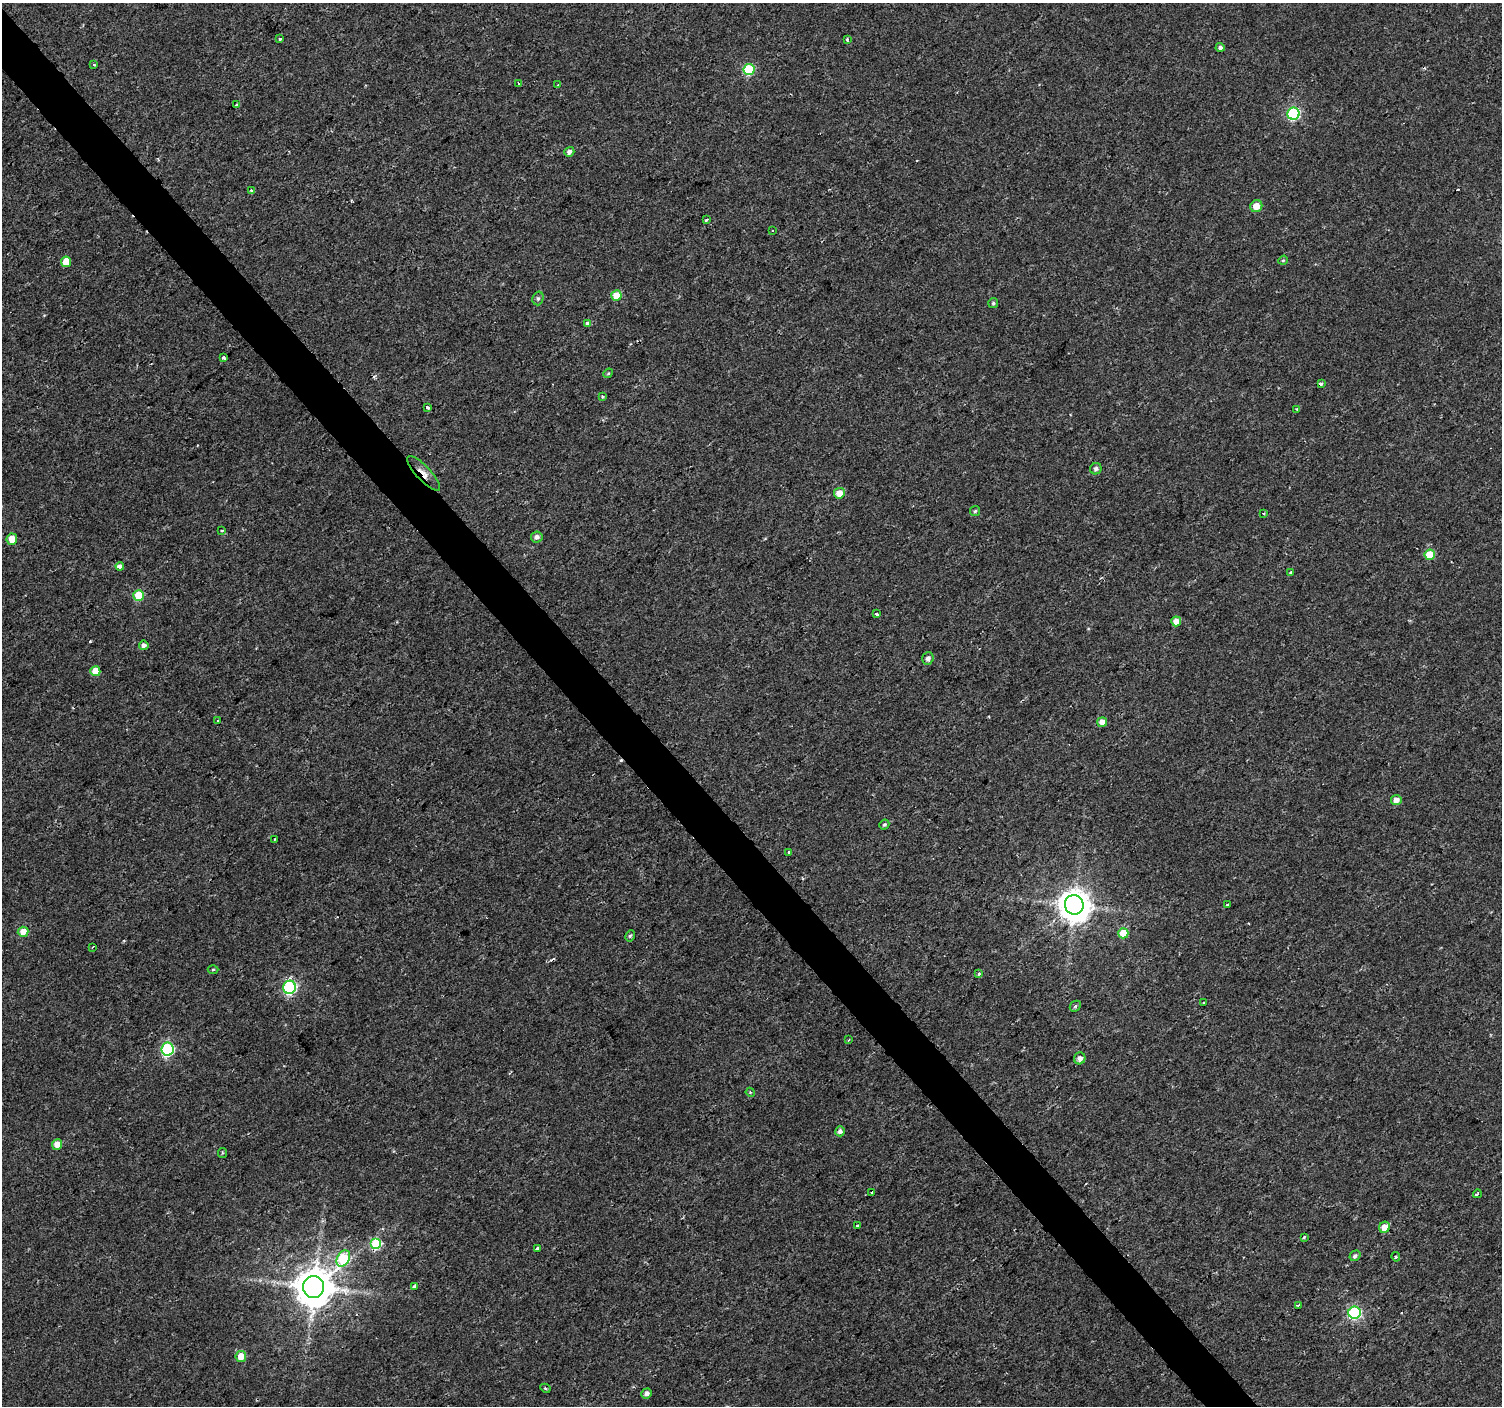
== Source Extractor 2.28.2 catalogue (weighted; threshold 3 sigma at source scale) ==
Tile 11 of 4 x 4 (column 3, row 3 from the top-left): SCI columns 3008-4507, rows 1611-3014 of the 6008 x 5965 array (HDU 1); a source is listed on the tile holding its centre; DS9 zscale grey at full resolution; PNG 1504 x 1408 px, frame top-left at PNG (2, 3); each listed source drawn as its Kron ellipse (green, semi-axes under 4 px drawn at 4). Shown black and unused: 3% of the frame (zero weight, under 2 of 3 exposures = <1% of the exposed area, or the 3 px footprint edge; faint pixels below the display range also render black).
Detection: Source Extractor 2.28.2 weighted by HDU 2 'WHT'; one run over the whole footprint, this tile lists its part. Background 0.00282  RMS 0.0023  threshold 0.0105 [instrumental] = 3 sigma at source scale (4.5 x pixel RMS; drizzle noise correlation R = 1.50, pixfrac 1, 0.0396/0.0396 arcsec/px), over >= 5 px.
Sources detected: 87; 3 cosmic-ray / hot-pixel residue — neither listed nor drawn; the other 84 listed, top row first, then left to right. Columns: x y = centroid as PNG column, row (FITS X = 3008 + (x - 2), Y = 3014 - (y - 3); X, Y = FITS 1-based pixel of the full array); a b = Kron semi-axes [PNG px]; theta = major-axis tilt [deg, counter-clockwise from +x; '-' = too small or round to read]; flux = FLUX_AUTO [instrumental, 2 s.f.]
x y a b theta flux
280 39 3 3 - 1.3
847 39 3 3 - 0.44
1220 47 4 4 - 0.62
94 65 3 2 - 0.33
749 69 5 5 - 15
518 83 4 2 - 0.18
558 85 4 3 - 0.35
237 105 3 3 - 0.67
1293 114 6 6 - 28
569 152 5 4 - 0.99
251 191 3 3 - 0.73
1256 206 6 6 - 2.8
706 220 3 3 - 1
772 231 3 2 - 0.39
1283 260 5 4 - 0.28
66 262 5 5 - 4.2
616 296 5 5 - 4.6
538 298 7 5 74 0.57
993 303 5 5 - 0.41
588 323 4 3 - 2.4
223 358 3 3 - 1.4
608 373 5 4 - 0.27
1321 384 3 3 - 0.61
603 397 3 2 - 0.29
427 407 3 3 - 0.78
1297 409 4 3 - 0.29
1096 469 6 5 - 0.72
424 473 23 7 -47 2.7
839 493 5 5 - 2.6
975 511 5 5 - 0.36
1264 513 3 3 - 0.33
222 530 3 3 - 0.38
537 537 6 5 - 0.93
12 539 6 5 - 3.4
1430 555 5 5 - 7.1
120 566 4 4 - 1.6
1291 572 4 3 - 0.31
139 595 5 5 - 7.2
877 614 3 3 - 6.5
1176 621 5 4 - 2.4
144 645 5 5 - 0.85
928 658 6 5 - 0.84
95 671 5 5 - 3.8
217 721 3 2 - 0.29
1102 722 5 5 - 1.9
1396 800 5 5 - 1.8
884 825 5 4 - 0.38
274 840 3 2 - 0.24
788 853 3 3 - 0.33
1228 904 4 3 - 0.45
1074 905 10 9 - 450
23 932 5 5 - 2.9
1123 933 5 5 - 4.9
630 936 6 4 61 0.41
92 947 3 2 - 0.36
213 970 5 3 - 0.31
979 974 3 3 - 0.91
290 987 6 6 - 36
1204 1003 3 2 - 0.32
1075 1006 6 4 46 0.36
848 1040 3 3 - 0.2
167 1049 6 6 - 33
1080 1058 6 5 - 1
750 1092 4 3 - 0.25
840 1131 5 5 - 0.86
57 1145 5 5 - 2.3
222 1153 5 4 - 0.33
872 1193 3 3 - 0.46
1477 1194 4 3 - 0.8
857 1226 3 3 - 0.41
1384 1227 6 5 - 2.5
1304 1237 4 3 - 0.27
376 1244 5 5 - 17
537 1249 4 3 - 1.1
1355 1256 6 5 - 0.61
1396 1257 5 4 - 0.41
343 1258 9 6 59 18
414 1286 4 3 - 3
313 1287 11 10 - 730
1298 1305 3 3 - 0.25
1354 1313 6 6 - 30
241 1356 5 5 - 3.5
545 1388 5 3 - 0.3
647 1393 5 5 - 1
Overlapping masked pixels (flux is a lower limit): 2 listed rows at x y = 424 473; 376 1244